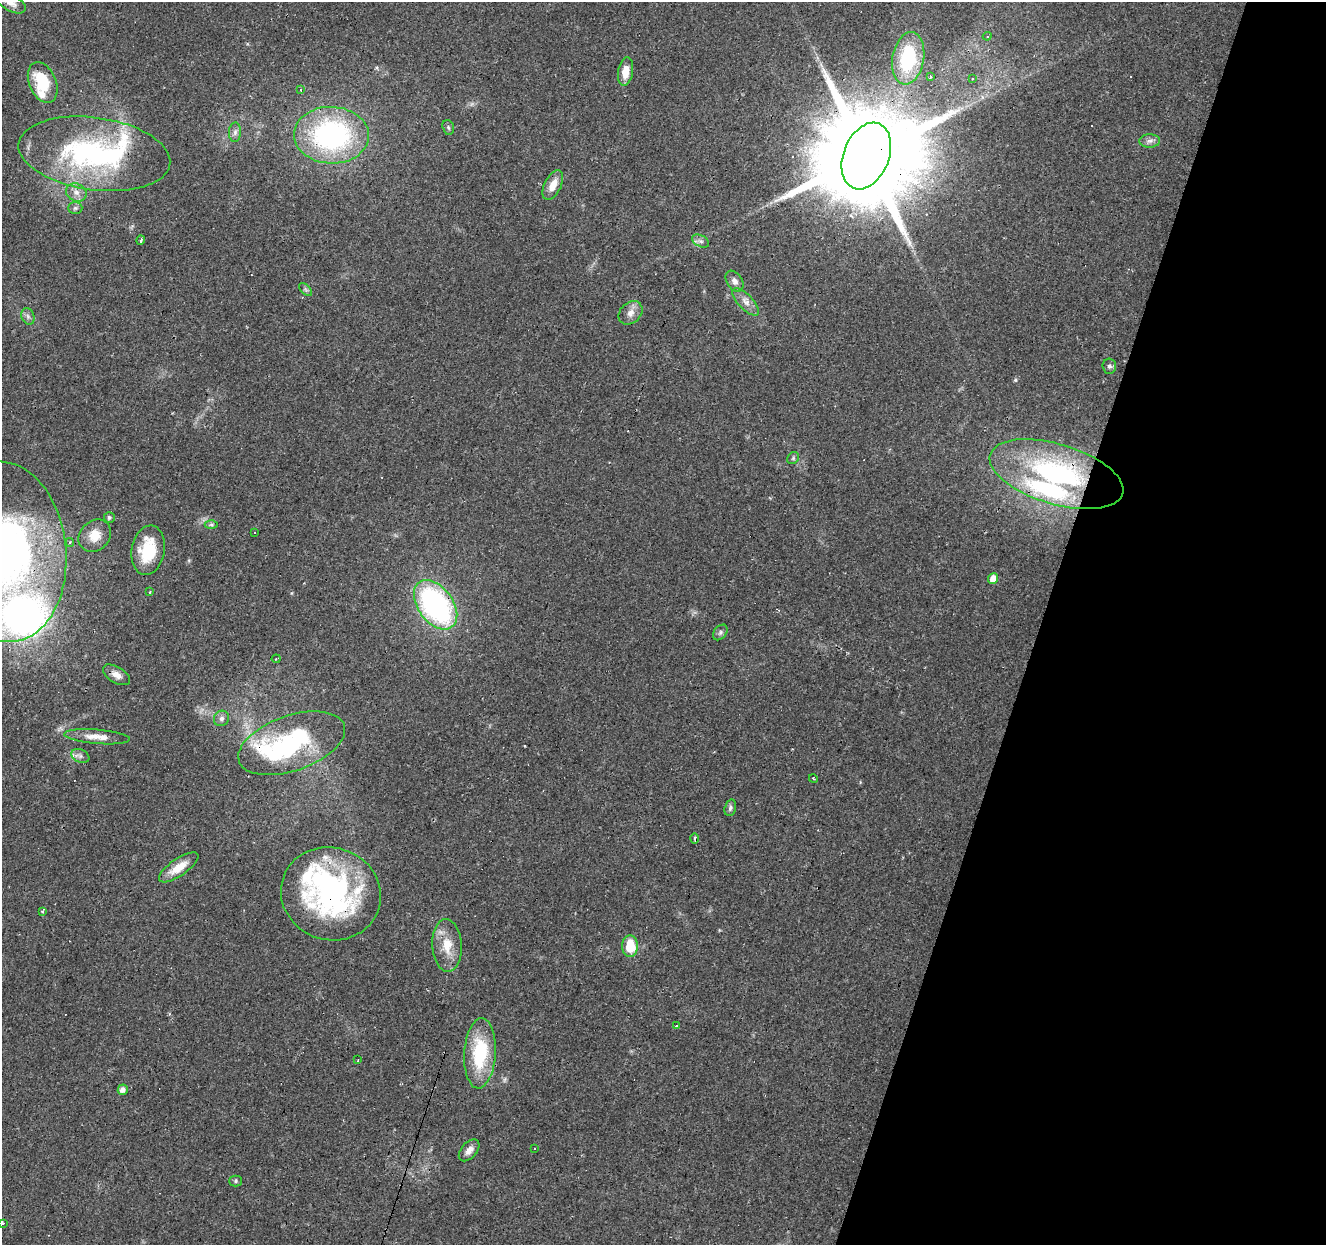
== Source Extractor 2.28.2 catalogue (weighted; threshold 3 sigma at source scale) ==
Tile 8 of 4 x 4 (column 4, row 2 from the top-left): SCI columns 3972-5295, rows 2701-3943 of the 5300 x 5464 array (HDU 1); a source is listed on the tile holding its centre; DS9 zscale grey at full resolution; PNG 1328 x 1247 px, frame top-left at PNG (2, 2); each listed source drawn as its Kron ellipse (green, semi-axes under 4 px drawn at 4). Shown black and unused: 22% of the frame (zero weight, under 2 of 3 exposures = <1% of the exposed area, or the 3 px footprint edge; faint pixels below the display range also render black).
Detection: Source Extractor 2.28.2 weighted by HDU 2 'WHT'; one run over the whole footprint, this tile lists its part. Background 0.0956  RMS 0.0061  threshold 0.0275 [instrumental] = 3 sigma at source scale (4.5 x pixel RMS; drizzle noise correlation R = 1.50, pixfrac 1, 0.0396/0.0396 arcsec/px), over >= 5 px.
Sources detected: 76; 3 inside a brighter object's white glare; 8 cosmic-ray / hot-pixel residue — neither listed nor drawn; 5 inside a brighter listed object's ellipse — not listed separately; the other 60 listed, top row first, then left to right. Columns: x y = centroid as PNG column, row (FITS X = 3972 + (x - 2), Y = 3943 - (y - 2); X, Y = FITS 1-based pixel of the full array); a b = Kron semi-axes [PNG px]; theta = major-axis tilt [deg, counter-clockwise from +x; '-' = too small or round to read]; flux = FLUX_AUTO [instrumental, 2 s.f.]
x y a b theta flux
10 2 17 8 -30 5.3
987 36 4 4 - 0.78
908 58 26 16 81 47
626 72 14 7 81 8
930 77 3 3 - 1.5
972 79 3 3 - 0.65
43 83 21 13 -67 24
300 90 3 2 - 0.62
448 127 7 5 -73 1.2
235 132 10 6 88 2.2
331 135 37 28 -2 120
1150 141 10 6 1 2.7
94 154 76 36 -8 130
866 156 35 23 68 18000
553 185 16 8 64 7.2
76 193 10 9 - 4.2
75 208 7 6 - 1.4
141 240 4 3 - 1.9
701 241 9 6 -26 1.9
735 281 11 7 -57 3.1
306 289 8 4 -45 1.4
746 302 18 7 -46 4.6
630 313 13 10 43 4.6
28 316 8 6 -69 1.9
1109 366 7 6 - 1.9
793 458 6 5 - 1.1
1056 474 69 30 -17 120
109 517 5 5 - 1.3
211 525 6 4 0 1.1
254 532 3 2 - 0.58
95 536 18 14 44 9.9
70 543 4 3 - 1.1
148 550 25 16 80 27
5 552 90 61 -85 320
993 578 5 5 - 7.3
150 592 3 3 - 0.7
436 605 28 17 -54 140
720 632 9 6 50 1.7
276 659 4 3 - 0.65
117 675 15 8 -31 4.4
221 718 8 7 - 2.2
97 737 33 7 -5 7.8
292 743 56 27 19 87
80 756 9 6 -21 2.2
813 779 4 3 - 0.7
730 808 8 5 74 1.5
695 838 5 3 - 1.3
179 867 23 8 35 10
331 894 50 46 -18 140
42 911 3 3 - 0.88
447 945 26 14 -87 14
630 946 11 8 -89 17
676 1026 3 3 - 2.9
480 1053 35 15 86 39
358 1060 3 2 - 0.95
123 1090 5 5 - 3
535 1148 2 2 - 0.47
469 1150 13 7 48 4.2
236 1181 6 5 - 1.1
3 1223 3 2 - 1.2
Overlapping masked pixels (flux is a lower limit): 5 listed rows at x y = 866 156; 1056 474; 436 605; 292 743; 331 894
Isophote crosses this tile's border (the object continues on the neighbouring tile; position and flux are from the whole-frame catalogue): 2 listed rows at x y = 10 2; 5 552